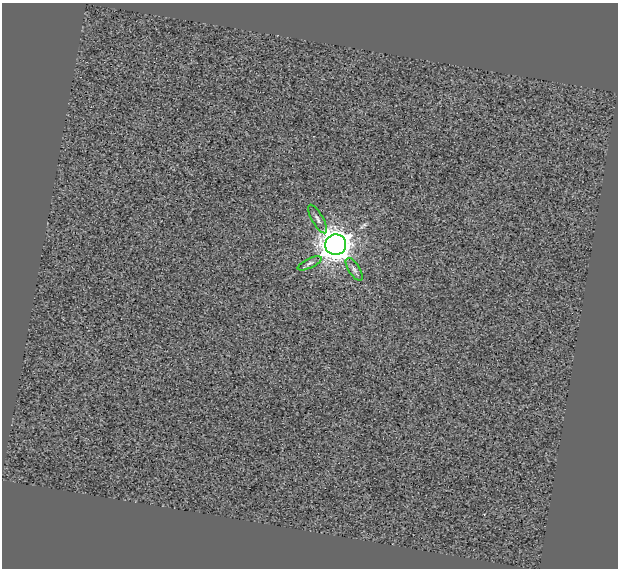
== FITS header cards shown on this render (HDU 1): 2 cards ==
NAXIS1  =                  616
NAXIS2  =                  566

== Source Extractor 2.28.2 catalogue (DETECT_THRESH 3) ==
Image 616 x 566 px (HDU 1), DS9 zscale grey, 1 PNG px = 1 image px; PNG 620 x 570 px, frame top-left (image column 1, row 566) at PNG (2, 3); each listed source drawn as its Kron ellipse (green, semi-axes under 4 px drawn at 4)
Background 0.291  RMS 7.6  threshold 22.9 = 3 sigma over >= 5 px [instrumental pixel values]
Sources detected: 4; all 4 listed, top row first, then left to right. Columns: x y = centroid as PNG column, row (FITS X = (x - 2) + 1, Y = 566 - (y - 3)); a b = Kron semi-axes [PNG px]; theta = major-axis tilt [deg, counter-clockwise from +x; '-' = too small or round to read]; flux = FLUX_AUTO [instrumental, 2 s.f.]
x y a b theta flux
317 219 16 5 -61 2100
336 245 10 10 - 910000
310 263 13 4 25 1600
354 269 13 5 -57 1900